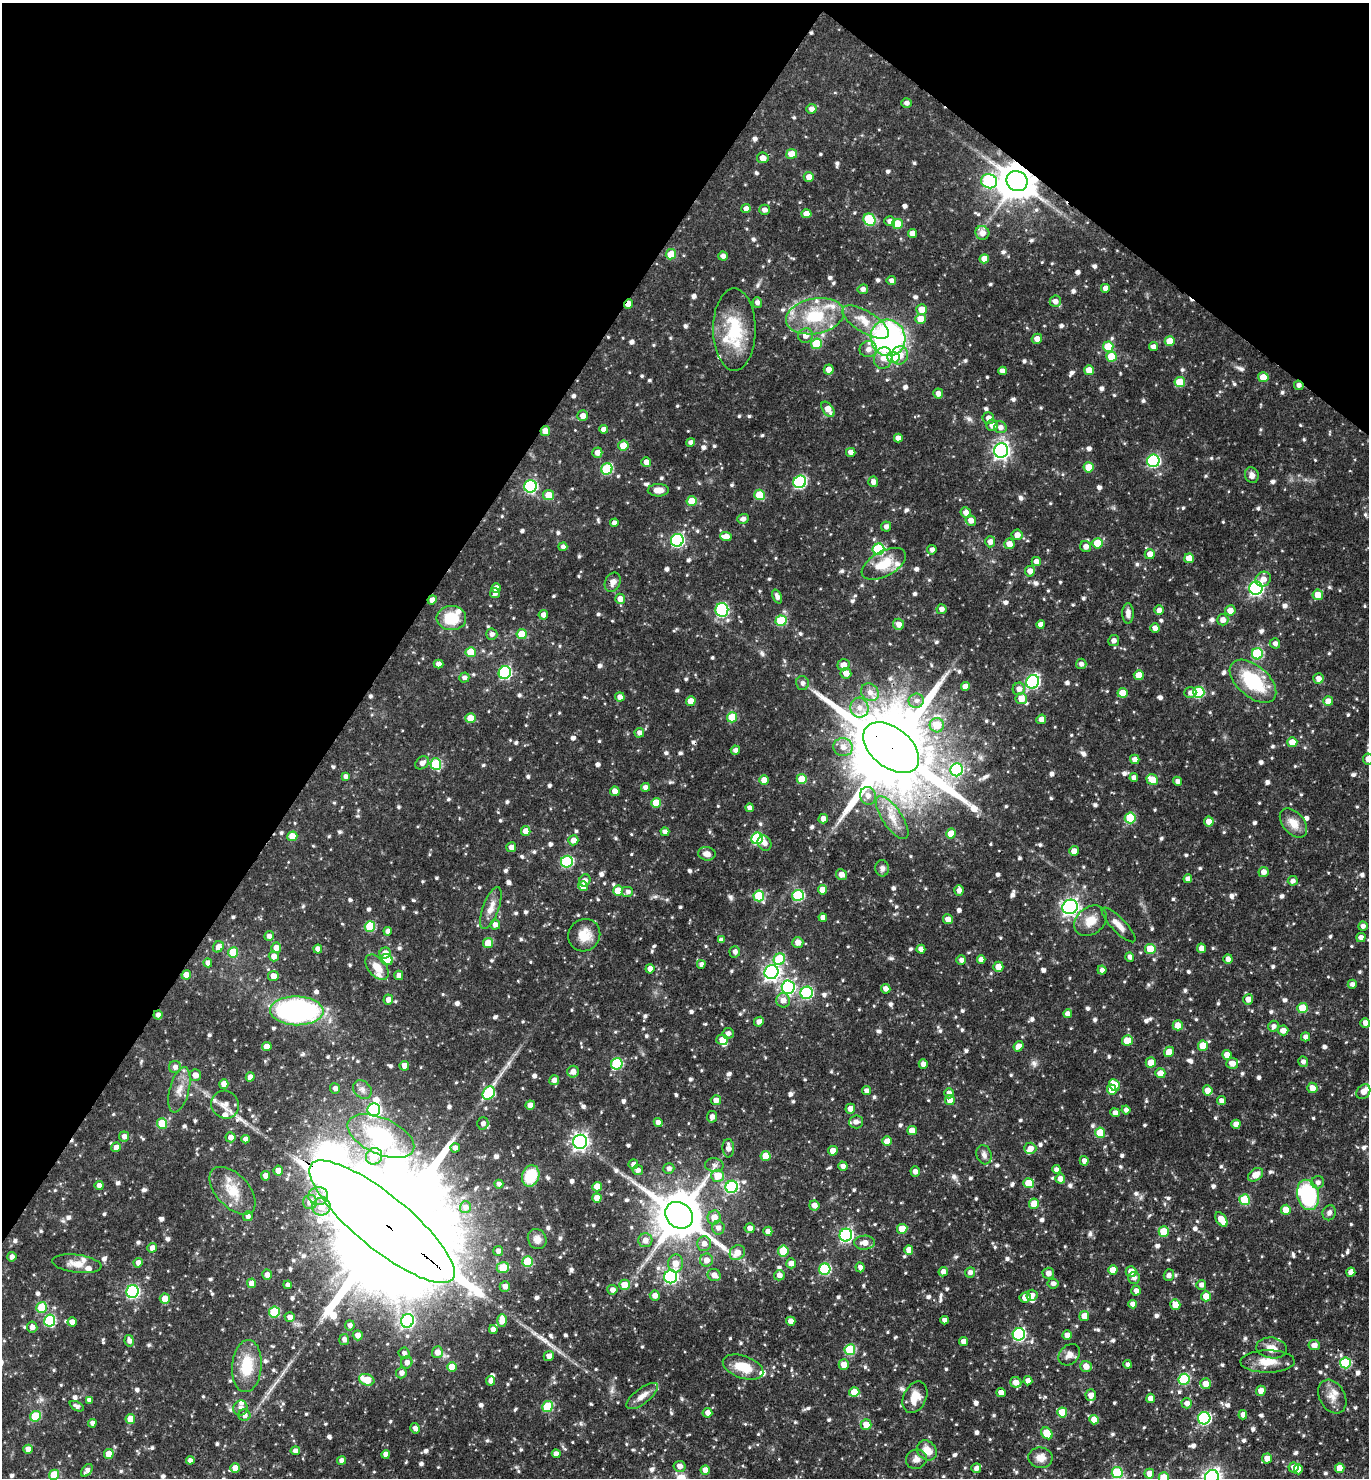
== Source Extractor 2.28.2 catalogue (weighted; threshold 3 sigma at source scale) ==
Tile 2 of 4 x 4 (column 2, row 1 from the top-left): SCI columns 1661-3027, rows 4431-5906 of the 5913 x 5907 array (HDU 1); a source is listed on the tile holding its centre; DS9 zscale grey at full resolution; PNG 1371 x 1480 px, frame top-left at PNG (2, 3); each listed source drawn as its Kron ellipse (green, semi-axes under 4 px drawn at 4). Shown black and unused: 31% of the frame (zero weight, under 3 of 4 exposures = <1% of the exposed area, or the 3 px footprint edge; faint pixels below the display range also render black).
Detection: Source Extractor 2.28.2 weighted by HDU 2 'WHT'; one run over the whole footprint, this tile lists its part. Background 0.0803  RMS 0.0043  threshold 0.0194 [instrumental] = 3 sigma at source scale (4.5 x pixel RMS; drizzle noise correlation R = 1.50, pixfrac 1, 0.05/0.05 arcsec/px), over >= 5 px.
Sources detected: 1028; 4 inside a brighter object's white glare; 4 cosmic-ray / hot-pixel residue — neither listed nor drawn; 23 inside a brighter listed object's ellipse — not listed separately; of the other 997, all 500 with FLUX_AUTO >= 1.52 (the completeness limit of this list) listed and drawn (497 fainter detections not listed), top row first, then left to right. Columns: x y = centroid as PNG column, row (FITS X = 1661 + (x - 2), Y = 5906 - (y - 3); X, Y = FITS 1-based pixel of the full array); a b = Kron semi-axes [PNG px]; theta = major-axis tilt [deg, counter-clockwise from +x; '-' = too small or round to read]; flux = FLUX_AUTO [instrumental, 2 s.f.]
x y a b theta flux
907 103 5 4 - 1.7
811 109 5 4 - 1.9
792 154 5 5 - 5.5
763 158 6 5 - 3.5
809 177 5 5 - 2.8
989 181 8 7 - 48
1017 181 11 9 -29 1100
746 209 4 4 - 2.3
764 210 5 5 - 2.1
806 214 5 4 - 3.7
870 220 6 5 - 23
890 221 5 5 - 2.3
897 224 5 5 - 8.8
912 233 4 4 - 3.1
982 233 7 6 - 2.8
671 254 5 5 - 8.2
723 256 5 4 - 1.9
984 259 5 4 - 3.9
891 280 5 4 - 1.8
1105 288 4 4 - 2.7
863 289 5 5 - 1.8
1055 301 5 5 - 2.3
757 303 5 4 - 1.8
628 304 5 3 - 3.8
922 309 5 5 - 5
815 316 29 17 11 20
921 319 5 5 - 6.6
866 322 26 10 -31 7.8
734 329 41 21 -90 22
806 336 7 7 - 2.9
888 338 18 17 - 100
1037 339 5 5 - 2.7
1170 341 5 5 - 8.7
816 344 5 5 - 14
1108 347 5 5 - 12
1153 347 4 4 - 2.3
868 349 9 8 - 2.6
900 355 9 8 - 4.1
893 357 6 6 - 9.3
1111 357 5 5 - 9.6
883 358 11 9 73 3.6
829 370 5 5 - 3.4
1089 370 5 5 - 5.7
1002 371 4 4 - 2.3
1263 377 5 5 - 6.2
1180 382 5 5 - 9.8
1299 385 5 4 - 1.6
938 393 5 5 - 2.3
828 409 8 5 -54 4.1
583 416 5 5 - 2.9
988 418 6 6 - 2.6
992 425 5 5 - 2.8
1000 427 6 6 - 2.2
604 429 4 4 - 2
545 431 5 5 - 4.1
898 438 4 4 - 2.7
691 442 4 4 - 1.6
623 446 5 5 - 6
1001 451 7 7 - 140
851 452 5 4 - 2.2
597 453 5 5 - 2.8
1153 461 6 6 - 49
646 462 5 4 - 2.8
1089 467 5 5 - 7.4
607 469 6 5 - 29
1252 475 8 6 -70 2
800 482 6 6 - 48
873 482 5 5 - 2.4
530 486 6 6 - 48
658 490 10 6 1 3.4
548 495 5 5 - 6.1
760 495 5 5 - 12
692 501 5 5 - 8.1
966 512 5 5 - 2.4
743 519 5 5 - 1.6
971 520 5 5 - 3
614 523 4 4 - 2.4
886 526 5 5 - 1.6
1017 535 5 5 - 3
726 537 6 4 -4 4.4
677 540 6 6 - 59
990 542 5 5 - 2.5
1097 543 5 5 - 10
1009 544 5 5 - 3.4
563 547 4 4 - 1.5
1086 547 5 5 - 2.4
878 549 6 5 - 30
932 550 5 4 - 1.8
1150 554 5 5 - 3.7
1189 558 5 5 - 6.2
1036 562 4 4 - 2.4
884 564 24 12 29 10
1030 571 5 5 - 3
1263 579 8 7 - 3.2
613 582 10 7 65 2.4
496 588 5 4 - 3
1256 588 7 6 - 89
495 593 5 5 - 1.8
1318 595 5 5 - 5.9
777 596 7 4 -68 2
620 599 5 5 - 3.1
432 600 5 4 - 2.7
941 609 5 5 - 2
722 610 7 6 - 48
1159 610 5 4 - 2.6
1230 610 5 5 - 3.7
1128 613 10 5 89 2.1
543 615 5 4 - 2.2
451 618 15 12 0 13
1223 620 6 5 - 2.4
781 621 5 5 - 21
899 624 5 5 - 2.5
1041 624 4 4 - 2.2
1155 628 4 4 - 2.5
492 634 5 5 - 1.8
522 634 5 5 - 7.6
1114 641 5 5 - 1.8
1275 643 5 5 - 1.5
471 652 5 5 - 9.1
1257 654 5 5 - 26
438 664 5 4 - 1.9
1081 664 5 5 - 1.7
844 665 6 5 - 3.1
505 673 6 6 - 47
846 673 5 5 - 3.6
1139 675 5 5 - 5.2
464 677 5 5 - 1.6
1318 679 5 5 - 2.6
1253 681 27 15 -41 26
1033 682 7 6 - 65
802 683 7 6 - 1.6
965 687 4 4 - 3.2
1019 689 6 6 - 2.5
870 692 9 8 - 3.2
1199 692 5 5 - 27
1122 693 5 5 - 6.4
1190 693 6 5 - 1.7
620 697 5 4 - 2.4
1021 698 6 5 - 4.8
691 701 5 5 - 4.8
916 701 7 7 - 2
1328 701 5 5 - 3.9
859 708 10 9 - 3.8
732 717 5 5 - 13
471 718 5 5 - 7.3
1041 719 5 4 - 2.9
937 725 7 7 - 8.9
639 733 5 4 - 2
1292 742 5 5 - 5
843 747 10 9 - 3.3
891 748 32 20 -39 7700
735 750 4 4 - 1.7
1135 759 5 4 - 2.7
1368 759 5 5 - 2.7
422 763 7 5 38 2.2
436 764 6 5 - 25
957 770 6 6 - 36
345 776 4 4 - 1.6
1134 778 4 4 - 2
802 779 5 5 - 9.2
764 780 5 5 - 5.7
1152 780 6 5 - 7.9
1177 781 4 4 - 1.5
645 787 4 4 - 1.9
615 791 4 4 - 3.8
868 796 9 8 - 2.9
656 803 5 5 - 8.6
750 808 4 4 - 1.9
892 818 25 10 -56 7.2
1130 818 5 5 - 15
823 819 5 4 - 2.9
1209 822 5 5 - 3.5
1293 823 17 10 -50 5.4
526 831 5 4 - 3.9
665 832 4 4 - 1.8
951 834 5 5 - 7.2
292 836 5 5 - 6.8
757 838 6 5 - 34
573 840 5 5 - 3.1
764 843 8 6 -63 2.3
511 847 5 5 - 2.3
1074 851 5 5 - 2.4
707 854 8 7 - 2.7
567 862 6 5 - 39
882 868 8 6 -83 1.6
1264 872 5 5 - 2.5
841 874 6 5 - 3.1
1188 879 4 4 - 2.5
585 880 6 5 - 2.1
1293 881 5 4 - 1.6
583 886 5 4 - 4.7
822 890 4 4 - 4.3
959 890 5 4 - 2.1
618 891 5 5 - 6.9
628 892 6 5 - 1.6
798 895 6 5 - 33
759 896 5 5 - 18
1070 907 8 7 - 140
491 908 22 8 70 4.5
823 918 4 4 - 2.4
948 919 5 5 - 3.1
1090 921 18 13 37 6.4
495 925 5 5 - 2.5
1119 925 23 7 -46 4
370 926 5 5 - 19
1363 926 5 4 - 1.6
388 931 4 4 - 2.1
584 935 16 15 - 7
269 936 5 4 - 1.7
1361 937 5 4 - 2.3
721 940 4 4 - 2
798 942 5 5 - 3.7
488 943 5 5 - 8.4
218 947 6 5 - 2.7
276 948 5 5 - 3
1201 948 4 4 - 2.7
318 949 4 4 - 2.6
921 949 4 4 - 2.8
1150 949 5 5 - 10
233 952 5 5 - 11
735 952 5 5 - 1.7
385 953 6 5 - 3
274 956 5 5 - 2.8
1130 957 5 4 - 1.6
779 959 6 5 - 19
1228 959 5 4 - 2.1
387 960 6 5 - 7.8
961 960 5 5 - 1.6
981 960 4 4 - 2.7
208 963 4 4 - 2.3
701 964 4 4 - 1.6
377 967 14 9 -51 6
998 967 5 5 - 4.7
650 969 5 4 - 2.3
1102 970 4 4 - 1.7
771 972 7 7 - 120
186 975 5 4 - 4
399 975 5 4 - 2.5
273 976 5 5 - 3.2
1352 984 4 4 - 1.6
788 987 7 6 - 58
886 989 5 4 - 2.3
807 993 6 6 - 43
1248 999 5 5 - 2.8
388 1000 5 5 - 2.5
783 1000 7 7 - 3.3
1303 1008 5 5 - 12
297 1011 27 14 -1 93
1068 1014 4 4 - 2.7
158 1015 4 4 - 1.7
759 1022 5 4 - 2.1
1365 1023 5 4 - 2.7
1178 1025 5 5 - 5
1274 1026 5 5 - 1.6
1283 1030 5 5 - 2.7
728 1033 5 5 - 1.7
1305 1037 4 4 - 1.7
722 1040 6 5 - 4.7
1127 1041 5 5 - 7.6
267 1046 5 4 - 4.5
1019 1046 5 4 - 3.1
1203 1046 5 5 - 9.1
1169 1052 5 4 - 5.6
1227 1055 5 4 - 3.3
1151 1062 5 5 - 4.5
1303 1062 5 5 - 1.6
1232 1063 6 5 - 3.3
617 1064 6 5 - 29
923 1064 5 4 - 2.3
404 1066 5 5 - 3
175 1067 6 6 - 1.7
573 1072 6 5 - 3
1160 1073 5 5 - 4.7
195 1075 6 5 - 3.1
250 1077 4 4 - 2.5
554 1080 5 5 - 2.2
224 1084 5 4 - 3
1114 1085 6 5 - 7.7
335 1088 5 5 - 1.7
1312 1088 5 5 - 3.3
362 1089 10 8 -46 2
179 1090 23 9 75 5.1
1112 1090 5 4 - 4.5
1208 1090 5 5 - 4.5
867 1091 4 4 - 2.1
1363 1092 8 6 52 3.2
489 1093 7 5 56 26
949 1093 5 5 - 1.9
716 1100 5 5 - 2.8
950 1100 5 5 - 4.8
1221 1101 4 4 - 2.4
225 1105 14 13 - 4.2
530 1105 4 4 - 3.7
850 1109 5 5 - 2.8
374 1110 6 6 - 63
1126 1110 4 4 - 1.8
1115 1113 5 4 - 2.2
712 1117 6 5 - 1.7
658 1122 4 4 - 2.3
856 1122 7 6 - 2.2
162 1123 5 5 - 14
483 1123 6 5 - 1.7
1236 1124 4 4 - 3
912 1131 5 4 - 4.1
1100 1133 5 5 - 11
124 1136 5 5 - 2.1
381 1136 35 18 -24 31
231 1137 5 5 - 2.5
246 1139 4 4 - 2.2
887 1141 5 4 - 5.3
580 1142 7 6 - 140
116 1147 5 4 - 2.4
455 1148 4 4 - 1.9
728 1148 9 5 -88 2.7
1030 1148 6 5 - 3
833 1151 5 4 - 4.9
984 1155 10 7 -75 1.8
374 1156 8 8 - 7.4
766 1156 5 5 - 8.4
1084 1161 5 4 - 2.3
633 1164 5 4 - 1.7
714 1165 9 6 -4 1.7
843 1166 5 4 - 1.9
669 1169 5 5 - 1.5
1056 1169 4 4 - 1.5
638 1170 5 5 - 2.1
278 1171 5 4 - 3.7
915 1172 5 4 - 1.7
1256 1175 8 5 36 4.3
265 1176 5 4 - 2.6
531 1176 11 8 72 15
718 1176 6 6 - 8.9
1060 1179 5 5 - 2.8
1318 1182 6 6 - 1.7
1029 1183 5 5 - 8.2
499 1184 4 4 - 1.5
99 1186 4 4 - 2.4
597 1187 5 5 - 4.5
732 1187 6 6 - 43
233 1191 29 16 -47 11
1308 1195 15 10 -76 39
318 1196 10 9 - 3.8
597 1198 5 4 - 3.5
1245 1200 5 5 - 15
310 1202 7 7 - 3.7
1034 1204 5 5 - 6.8
814 1205 5 5 - 2.7
321 1206 9 9 - 4.7
465 1207 6 5 - 1.6
1286 1210 5 5 - 6.6
1329 1213 8 6 68 1.7
679 1215 15 12 -37 1900
248 1216 5 5 - 1.6
714 1217 7 6 - 4.5
1221 1219 8 5 -55 5.5
382 1222 91 27 -39 29000
718 1228 7 6 - 2.3
750 1228 5 5 - 2.5
902 1229 5 5 - 7.1
768 1231 4 4 - 2.5
1164 1232 5 5 - 10
846 1235 6 6 - 72
537 1239 10 9 - 2.4
645 1240 7 7 - 2.6
704 1243 7 7 - 2.7
864 1243 10 7 1 3.9
152 1248 5 4 - 2.5
909 1250 5 4 - 3.5
498 1251 5 5 - 1.9
783 1251 5 5 - 14
737 1253 8 7 - 4.4
12 1257 5 4 - 1.7
706 1260 6 6 - 2.8
528 1261 5 5 - 16
138 1263 5 4 - 2.5
675 1263 9 7 82 4.5
791 1263 5 5 - 3
77 1264 25 9 -7 4.6
860 1267 5 4 - 1.8
503 1268 6 5 - 9.3
825 1269 6 5 - 33
1113 1270 5 4 - 5
1131 1271 5 5 - 3.8
943 1272 5 4 - 2.5
970 1272 5 5 - 1.6
1351 1272 4 4 - 2.8
1048 1273 6 5 - 2.5
267 1275 5 4 - 2.3
714 1275 7 6 - 3.1
779 1275 5 5 - 2.1
1169 1275 6 5 - 1.7
671 1277 6 6 - 75
1134 1278 6 6 - 1.6
252 1283 4 4 - 3.8
1053 1283 5 5 - 1.7
288 1285 4 4 - 1.5
624 1285 5 5 - 6.9
1201 1285 5 5 - 1.9
505 1286 5 5 - 2.5
612 1290 5 5 - 2.1
132 1291 6 6 - 62
1136 1291 5 4 - 2
655 1295 5 5 - 2.9
1032 1295 5 5 - 2.2
1206 1296 5 5 - 4.6
1025 1297 5 5 - 3.1
165 1298 5 5 - 4.8
1133 1304 4 4 - 2.6
1175 1304 5 5 - 5.3
42 1307 5 5 - 14
274 1312 5 5 - 22
1084 1316 5 5 - 3.7
290 1317 5 5 - 2.5
50 1320 6 5 - 35
502 1320 6 4 -88 6.2
945 1320 4 4 - 2
407 1321 7 6 - 51
791 1321 4 4 - 2.5
72 1322 4 4 - 2.7
350 1325 5 4 - 1.5
32 1327 5 5 - 2.1
493 1330 4 4 - 3
1019 1334 6 6 - 55
358 1335 5 5 - 3
1067 1335 5 4 - 2.6
344 1340 5 5 - 1.7
129 1341 5 4 - 2
963 1341 4 4 - 2.5
1314 1345 5 5 - 2.5
1272 1348 15 10 -8 4.3
850 1350 5 5 - 24
437 1352 5 5 - 3.1
404 1353 5 5 - 1.6
1069 1355 12 9 44 2.5
549 1356 5 5 - 2.6
407 1362 6 5 - 2.1
1268 1362 27 11 0 7
1345 1363 5 5 - 23
1128 1364 4 4 - 1.6
844 1365 5 5 - 4.1
247 1366 26 15 85 14
1086 1366 6 5 - 3.5
452 1367 5 5 - 8.7
743 1367 21 11 -19 9.8
401 1373 5 5 - 2.3
1184 1379 5 5 - 27
367 1380 8 5 -21 9.2
491 1381 5 4 - 2.2
1028 1381 4 4 - 2.4
1016 1382 5 5 - 3.2
1205 1384 5 5 - 4.3
1261 1391 5 5 - 3.2
854 1392 5 5 - 6.2
1001 1393 4 4 - 3.3
1091 1395 5 5 - 2.7
642 1396 19 7 37 3.6
1332 1396 18 12 -60 4.5
915 1397 16 11 65 6.1
1151 1398 4 4 - 3.1
89 1400 4 4 - 2.2
1187 1403 5 5 - 2.1
77 1406 7 4 -28 1.6
548 1407 5 5 - 18
240 1408 7 7 - 2
1062 1412 5 5 - 9.8
707 1413 5 4 - 2.5
244 1415 6 6 - 2.3
1243 1415 4 4 - 2.3
35 1416 5 5 - 15
1204 1418 6 6 - 54
130 1419 5 4 - 5.2
1094 1420 5 4 - 4.7
92 1423 4 4 - 1.7
866 1425 5 5 - 4.5
415 1428 5 4 - 1.9
1047 1433 6 5 - 8.9
28 1449 4 4 - 3.2
927 1450 11 9 -43 5.1
295 1451 5 4 - 1.7
109 1454 5 4 - 6.5
386 1454 4 4 - 1.9
556 1454 4 4 - 2.5
1040 1458 12 10 -6 3.9
1267 1458 5 5 - 3.6
916 1459 10 9 - 2.5
190 1460 4 4 - 1.7
342 1461 4 4 - 2.2
679 1466 6 5 - 2.4
1294 1467 5 5 - 3.1
235 1468 5 5 - 4.4
976 1468 5 5 - 1.9
1340 1468 5 4 - 4.5
1298 1469 5 4 - 3.4
87 1470 7 4 50 1.8
705 1470 5 4 - 3
1117 1473 5 5 - 22
1149 1474 5 4 - 3.2
54 1475 5 5 - 12
1212 1477 7 7 - 150
1164 1478 5 5 - 11
Overlapping masked pixels (flux is a lower limit): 10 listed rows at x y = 1017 181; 628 304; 734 329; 1299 385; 545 431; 432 600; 891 748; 158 1015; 679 1215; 382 1222
Isophote crosses this tile's border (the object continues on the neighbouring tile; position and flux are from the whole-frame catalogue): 5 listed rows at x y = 1368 759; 1365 1023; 54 1475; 1212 1477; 1164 1478